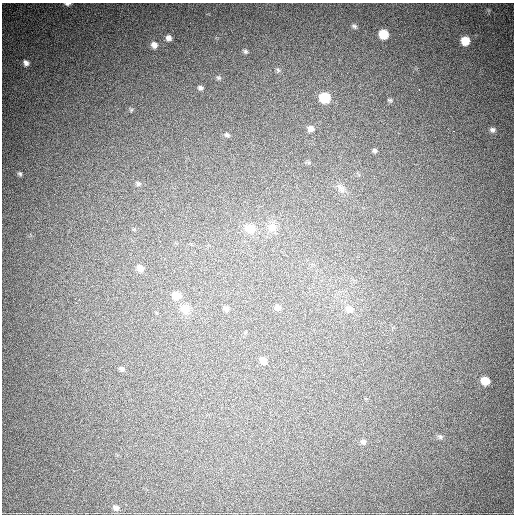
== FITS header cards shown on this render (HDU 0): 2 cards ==
NAXIS1  =                  512
NAXIS2  =                  512

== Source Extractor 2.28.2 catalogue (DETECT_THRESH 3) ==
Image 512 x 512 px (HDU 0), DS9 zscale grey, 1 PNG px = 1 image px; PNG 516 x 516 px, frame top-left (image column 1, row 512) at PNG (2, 3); no overlay
Background 1160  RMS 29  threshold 86.3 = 3 sigma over >= 5 px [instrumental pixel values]
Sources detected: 38; all 38 listed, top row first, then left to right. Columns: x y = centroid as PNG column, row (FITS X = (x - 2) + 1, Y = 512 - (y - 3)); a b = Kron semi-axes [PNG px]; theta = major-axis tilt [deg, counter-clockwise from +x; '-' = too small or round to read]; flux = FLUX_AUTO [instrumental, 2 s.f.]
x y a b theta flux
68 4 7 3 2 4600
354 26 8 5 -23 4000
383 34 7 7 - 50000
168 38 6 5 - 7600
465 41 7 7 - 33000
154 45 8 7 - 10000
245 51 6 5 - 3600
26 63 7 6 - 7400
278 70 7 5 -47 4100
218 78 7 5 -2 3300
200 88 7 5 -29 4700
419 89 3 2 - 2000
325 98 7 7 - 82000
390 100 7 5 -15 2900
131 110 6 3 71 2200
311 129 7 7 - 9500
492 130 7 6 - 5200
453 131 2 2 - 4000
227 135 8 5 -28 4000
375 150 6 4 -43 3600
20 174 5 4 - 3100
138 183 7 7 - 4200
341 189 13 10 -50 13000
294 216 3 2 - 3100
272 227 11 11 - 14000
250 229 13 11 -14 18000
140 268 8 7 - 14000
176 295 8 7 - 31000
277 307 7 6 - 8300
185 309 14 11 -21 18000
226 309 7 6 - 5600
349 309 10 9 - 13000
263 360 8 6 -28 13000
122 369 6 5 - 4700
485 381 7 6 - 30000
440 437 8 5 -31 4000
363 442 7 6 - 5700
116 508 8 6 -20 7200
At the frame edge (FLAGS 8, measured only in part): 1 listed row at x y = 68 4